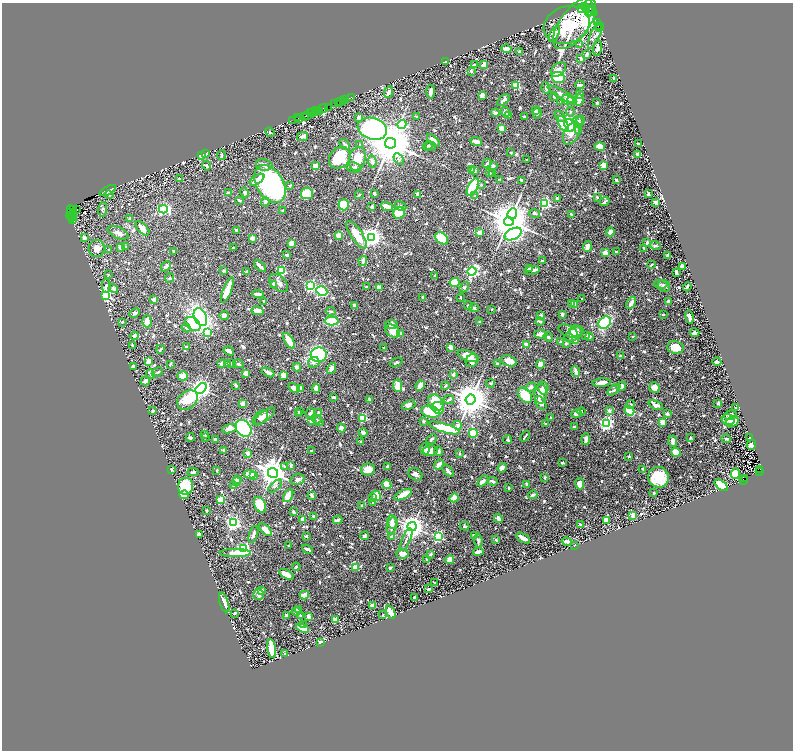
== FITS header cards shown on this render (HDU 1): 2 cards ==
NAXIS1  =                 1582
NAXIS2  =                 1496

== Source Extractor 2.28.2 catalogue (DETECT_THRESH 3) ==
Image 1582 x 1496 px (HDU 1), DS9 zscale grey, zoomed out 1/2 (1 PNG px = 2 x 2 image px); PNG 795 x 752 px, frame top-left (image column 2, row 1495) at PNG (2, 3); each listed source drawn as its Kron ellipse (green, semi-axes under 4 px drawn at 4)
Background 0.728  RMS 0.016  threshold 0.0481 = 3 sigma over >= 5 px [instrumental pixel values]
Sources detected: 1038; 60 cannot appear on this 1/2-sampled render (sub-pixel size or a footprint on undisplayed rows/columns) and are neither listed nor drawn; of the other 978, the 500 brightest by FLUX_AUTO listed and drawn (478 fainter detections omitted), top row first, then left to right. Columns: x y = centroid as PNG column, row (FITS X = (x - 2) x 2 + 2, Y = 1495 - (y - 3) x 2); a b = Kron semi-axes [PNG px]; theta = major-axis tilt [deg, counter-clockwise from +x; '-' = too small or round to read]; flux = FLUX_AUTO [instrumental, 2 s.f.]
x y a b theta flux
584 7 3 1 - 120
582 8 2 1 - 880
586 8 2 2 - 470
589 8 9 3 -89 820
591 9 2 2 - 520
591 12 6 4 -20 320
597 22 3 1 - 84
575 23 30 14 53 240
567 25 23 18 19 570
600 25 3 2 - 170
600 27 3 2 - 110
554 34 8 3 63 20
595 36 14 4 66 16
580 44 4 4 - 4.2
597 48 8 3 85 13
507 49 5 3 - 35
519 51 2 2 - 4.8
587 54 4 2 - 12
581 58 3 3 - 12
445 61 2 2 - 12
474 65 4 3 - 4.4
483 65 4 3 - 16
558 70 8 5 42 16
471 71 3 2 - 6.4
558 78 7 5 -22 110
613 78 2 2 - 6.6
580 85 5 2 - 15
516 86 3 3 - 130
546 88 5 3 - 7.9
389 92 6 3 65 14
431 92 7 3 89 20
562 94 16 3 -29 27
579 94 3 2 - 4.9
482 95 3 3 - 16
351 97 2 1 - 88
554 97 4 3 - 5.4
344 100 3 1 - 67
503 100 7 3 39 17
567 100 6 4 -17 32
579 100 6 4 85 43
572 101 5 4 - 21
339 102 2 1 - 170
340 102 3 2 - 90
344 102 3 1 - 36
561 102 3 3 - 3.9
597 103 3 2 - 7
335 104 2 1 - 70
328 108 3 1 - 93
323 109 5 3 - 370
315 111 2 1 - 200
319 111 2 1 - 66
535 111 4 3 - 7.2
312 112 3 1 - 170
318 112 4 2 - 400
505 112 5 3 - 21
570 112 5 4 - 5.8
311 113 3 1 - 110
316 113 2 1 - 62
495 113 4 2 - 20
537 113 6 3 87 4.7
308 115 3 3 - 350
509 115 3 2 - 6.5
305 116 3 1 - 49
416 116 2 2 - 7.8
560 116 6 4 -43 8.4
359 117 2 2 - 24
524 117 3 2 - 6.4
298 118 2 1 - 72
299 119 2 1 - 71
292 120 3 2 - 89
579 120 6 3 14 5
579 122 5 4 - 4.9
563 124 9 4 -63 60
402 125 5 4 - 330
569 125 7 5 -70 200
502 128 2 2 - 68
372 129 15 10 -17 940
579 130 3 3 - 5.5
270 132 5 3 - 3.9
571 133 12 7 62 30
302 137 5 4 - 14
433 140 7 3 -41 24
476 141 6 3 -22 18
390 143 5 5 - 17000
345 144 6 4 -48 7.7
638 144 3 2 - 7.5
360 145 4 3 - 4.6
428 146 5 2 - 4.1
431 146 5 3 - 6.2
600 146 5 4 - 25
205 153 3 3 - 7.9
511 153 2 2 - 10
638 154 4 2 - 11
222 155 5 3 - 6.6
202 156 3 2 - 130
340 158 12 9 47 140
357 159 12 8 76 49
399 159 6 4 -56 7.5
526 160 2 2 - 4.6
372 162 6 4 -82 12
487 163 5 3 - 6.9
264 165 8 5 -12 11
604 165 4 4 - 23
207 166 5 4 - 4.2
315 166 3 2 - 33
493 166 2 2 - 27
354 167 7 5 -14 9.3
472 169 3 3 - 4.7
474 171 4 2 - 11
489 173 3 2 - 5
493 174 3 2 - 4.6
179 179 4 3 - 5
500 179 4 2 - 3.9
257 180 8 3 34 26
522 180 3 2 - 9
616 180 3 3 - 5.6
270 184 21 13 -58 590
290 185 2 2 - 10
481 185 2 2 - 5.4
473 187 10 4 63 190
108 191 9 4 28 15
229 192 4 2 - 9.3
245 193 5 4 - 8.2
307 193 6 6 - 110
374 193 2 2 - 8.4
418 194 2 2 - 50
648 194 3 2 - 8.4
109 195 4 3 - 6
359 195 4 2 - 3.8
475 196 3 3 - 3.9
597 197 3 2 - 4.5
557 199 3 2 - 10
239 200 3 2 - 6.7
265 202 5 3 - 9.1
605 202 5 2 - 7
656 202 3 3 - 13
545 203 3 3 - 380
344 205 5 5 - 140
387 206 6 3 -18 26
400 206 6 3 -29 5
372 207 3 2 - 11
73 209 3 1 - 71
103 209 7 4 87 7.1
163 209 4 3 - 560
76 210 4 2 - 340
283 210 3 2 - 9.6
72 211 7 2 -58 150
70 213 2 1 - 49
74 213 2 2 - 160
399 213 6 5 - 89
535 213 5 3 - 4.1
512 214 6 4 68 320
571 214 2 2 - 14
72 215 3 1 - 110
71 217 5 2 - 130
130 218 4 3 - 5.1
72 219 3 1 - 75
509 221 5 4 - 12000
142 228 9 4 -48 27
237 231 4 3 - 10
610 232 4 4 - 16
118 233 11 5 -25 15
479 233 4 3 - 29
513 234 9 5 25 920
339 235 4 3 - 23
357 235 16 5 -56 64
85 237 4 3 - 9.3
371 237 4 4 - 2100
252 238 4 3 - 19
442 238 7 5 -35 130
292 243 2 2 - 90
647 243 2 2 - 30
587 246 5 3 - 24
655 246 5 3 - 5
125 247 3 3 - 4.6
120 248 2 2 - 21
233 248 2 2 - 4.1
644 248 4 2 - 5.5
97 249 8 8 - 24
109 249 3 2 - 5.6
173 251 3 2 - 4.2
616 252 4 2 - 4.6
605 253 3 2 - 80
287 255 4 2 - 5.6
668 255 2 2 - 5.2
363 261 5 3 - 9.3
542 261 3 2 - 7.3
651 265 3 2 - 4
166 266 5 4 - 11
260 266 7 2 -43 16
682 266 3 3 - 27
529 268 3 2 - 4.5
532 270 8 3 9 14
224 271 4 3 - 6.5
281 271 3 3 - 250
472 271 4 3 - 690
246 272 2 2 - 5.4
676 272 4 2 - 10
108 275 3 2 - 4.4
435 275 3 2 - 5
170 278 5 4 - 4.7
454 282 5 4 - 110
279 283 11 7 -43 14
661 284 7 3 -1 5.3
274 285 3 3 - 18
106 286 7 3 89 7.6
311 286 3 3 - 570
664 286 6 5 - 11
366 287 3 2 - 5.9
379 287 4 3 - 17
464 287 5 4 - 5.2
687 287 4 2 - 5.9
113 289 5 4 - 9
227 290 13 3 69 66
322 291 6 5 - 220
258 294 6 2 -5 15
106 296 3 3 - 550
423 297 2 2 - 12
461 298 4 2 - 4.3
581 299 2 2 - 5.7
154 300 2 2 - 46
263 301 2 2 - 6
668 302 3 2 - 16
572 303 2 2 - 22
631 303 7 3 58 17
574 305 3 3 - 16
355 306 4 3 - 9.9
468 306 4 4 - 5.4
474 308 5 3 - 9.9
492 309 2 2 - 8.3
257 311 6 4 -12 21
330 311 5 3 - 5
135 313 5 4 - 5.8
562 314 4 3 - 7.3
224 315 4 3 - 17
663 315 3 2 - 6.3
541 316 2 2 - 32
200 317 9 6 -65 500
689 317 7 2 -78 22
147 321 6 4 -89 36
332 321 7 4 1 100
480 321 2 2 - 4
540 321 5 3 - 9.8
122 322 3 3 - 3.9
605 323 7 5 42 180
193 324 8 6 -40 180
391 324 6 4 10 16
186 328 5 3 - 6
393 331 8 6 -30 41
568 331 10 5 -22 13
576 331 6 6 - 17
208 332 3 3 - 130
400 333 3 2 - 14
695 333 4 3 - 7.6
541 334 7 4 -3 21
574 334 10 6 32 32
586 335 4 3 - 4.3
134 336 4 3 - 9.9
633 336 2 2 - 4.4
548 337 5 3 - 6.3
589 337 4 4 - 6
289 341 9 4 -58 62
576 341 3 3 - 24
560 342 3 2 - 7.1
566 343 4 3 - 5.3
132 345 4 3 - 4.3
526 345 2 2 - 56
187 347 3 2 - 4.2
451 347 3 2 - 19
675 347 8 6 -8 53
384 348 3 2 - 3.9
160 349 4 2 - 5.1
229 351 5 3 - 14
319 355 8 7 - 230
467 356 10 5 -22 49
620 356 3 2 - 5.2
472 360 7 5 50 15
148 361 3 3 - 25
509 361 8 5 -17 37
314 362 6 5 - 11
717 362 4 2 - 13
227 363 3 2 - 14
231 363 2 2 - 4.4
396 363 6 3 24 5.1
170 364 4 2 - 4.7
222 364 4 3 - 20
238 364 5 3 - 4.1
497 364 3 3 - 6.2
540 364 4 4 - 33
133 366 3 2 - 11
297 367 4 3 - 12
331 368 6 3 57 23
575 371 5 3 - 13
157 372 6 2 30 4.5
268 372 7 3 -26 15
246 373 4 4 - 15
150 374 5 3 - 8.2
453 374 2 2 - 21
283 375 4 3 - 34
183 376 5 4 - 45
145 381 4 3 - 13
490 383 4 4 - 4.6
601 383 9 4 4 19
236 385 4 3 - 6.9
398 386 6 4 -87 41
420 386 5 4 - 24
445 386 4 3 - 7.1
621 386 5 4 - 19
531 387 5 3 - 13
654 387 5 5 - 21
294 388 6 4 -28 25
300 388 4 4 - 24
316 388 4 3 - 34
543 388 6 5 - 35
201 389 6 4 43 1900
614 390 7 3 40 9.4
541 394 9 6 87 27
525 395 8 6 -49 120
334 397 2 2 - 11
449 399 5 3 - 7.5
188 400 11 8 40 95
369 400 3 2 - 12
471 400 5 5 - 7900
436 403 8 7 - 140
541 403 8 4 -56 21
718 403 2 2 - 23
243 404 2 2 - 53
630 404 4 4 - 4.6
409 405 7 4 22 15
656 405 8 4 -21 18
438 408 6 5 - 30
736 408 3 2 - 3.8
153 411 3 3 - 5.2
582 411 4 3 - 5.1
609 411 4 3 - 9.1
629 411 5 4 - 62
299 412 3 2 - 6.9
431 412 9 5 -11 140
298 413 3 2 - 6.5
310 413 5 3 - 9.7
318 413 3 3 - 7.4
576 414 5 3 - 15
667 414 2 2 - 21
730 415 6 4 10 28
265 416 12 5 37 17
260 418 9 5 45 11
363 418 4 3 - 120
551 418 2 2 - 7.8
316 419 5 3 - 4
728 419 6 5 - 17
312 421 2 2 - 36
318 421 5 3 - 4.1
423 421 3 3 - 4.8
662 422 4 3 - 34
732 422 7 5 32 35
545 424 2 2 - 7.2
606 424 4 3 - 730
458 425 4 4 - 10
574 426 3 2 - 4.7
243 428 9 7 -51 820
341 428 4 4 - 11
444 428 16 4 -18 160
229 429 8 4 15 22
363 433 4 3 - 11
473 433 4 4 - 55
205 434 4 3 - 6.6
525 436 6 3 48 4.9
190 437 4 3 - 6.2
205 437 3 2 - 4
690 438 3 2 - 5.8
749 438 3 2 - 5.9
215 439 3 2 - 9.7
431 439 6 3 44 4.7
586 439 6 3 87 12
726 439 4 3 - 7.1
507 440 4 3 - 6.3
673 441 5 3 - 13
360 442 2 2 - 4.7
751 445 5 3 - 20
425 449 5 4 - 30
224 451 3 3 - 6.5
311 451 2 2 - 4.8
430 451 7 5 9 30
438 451 4 3 - 13
676 452 5 4 - 37
248 453 2 2 - 46
460 454 4 3 - 4.3
629 456 2 2 - 5
563 463 3 2 - 4.1
439 464 5 3 - 22
291 465 4 3 - 6.8
284 466 4 3 - 4.6
388 466 3 2 - 11
502 468 5 4 - 11
368 469 7 6 - 36
643 469 2 2 - 7.7
760 469 2 1 - 29
171 470 3 2 - 8.5
217 471 3 2 - 5.5
448 471 7 2 -50 14
759 471 3 1 - 44
193 472 5 3 - 5
273 473 5 5 - 4500
250 474 6 3 -5 45
415 474 7 5 -33 12
735 474 5 4 - 120
254 476 3 3 - 5.9
545 477 3 3 - 4.3
658 477 10 10 - 130
744 478 3 1 - 86
237 479 4 2 - 12
297 479 7 5 17 15
744 480 3 1 - 160
483 481 6 4 46 8.4
493 481 5 2 - 10
236 482 4 3 - 27
527 484 3 2 - 10
580 484 6 4 -79 32
387 485 5 4 - 49
721 485 8 4 -38 110
186 486 8 7 - 150
234 486 3 3 - 5.4
275 486 8 3 42 7.8
509 488 3 2 - 5
654 493 2 2 - 7.6
184 495 5 3 - 22
312 495 4 2 - 12
403 495 9 3 27 55
533 495 5 3 - 11
288 496 7 4 61 51
376 496 5 4 - 48
373 498 3 3 - 7.3
454 498 5 4 - 26
221 499 3 3 - 170
372 503 3 2 - 4.2
260 505 8 5 -65 100
362 505 3 3 - 5.3
207 511 3 2 - 7.6
293 512 4 3 - 9.1
633 516 4 3 - 25
314 517 2 2 - 25
498 518 5 3 - 13
303 519 4 3 - 26
338 520 5 3 - 12
606 520 4 3 - 33
392 522 7 5 -80 17
233 523 3 3 - 960
581 525 4 3 - 5.5
392 526 9 5 79 20
465 526 5 3 - 6
412 527 4 4 - 3500
265 530 8 3 -45 51
199 534 3 3 - 25
253 534 9 3 72 15
306 536 2 2 - 6.5
365 536 4 3 - 12
438 536 3 3 - 460
474 536 4 3 - 10
392 537 3 3 - 16
523 538 7 3 -31 32
406 540 12 3 66 8.7
496 540 3 2 - 6.3
478 541 7 4 -85 7
567 542 5 3 - 17
289 545 2 2 - 4.4
574 546 2 2 - 14
244 549 3 3 - 790
307 549 6 2 -23 13
478 552 5 3 - 14
235 553 15 3 0 50
402 554 6 5 - 30
431 554 3 2 - 5.3
427 559 3 2 - 6.1
450 559 4 3 - 31
296 567 4 3 - 4.9
355 567 4 3 - 26
390 568 3 2 - 5.5
286 574 8 4 -31 53
435 583 3 2 - 7.4
429 589 3 2 - 8.4
261 591 3 3 - 21
259 595 5 5 - 10
304 595 4 3 - 41
414 598 2 2 - 34
224 602 10 3 -71 24
373 605 4 2 - 12
298 610 4 3 - 7.3
296 612 4 3 - 6.4
391 612 7 3 -67 35
235 613 4 2 - 4.8
286 615 3 3 - 5.9
383 615 3 2 - 5
301 616 4 3 - 4.1
308 616 3 3 - 16
336 620 3 2 - 97
303 625 3 3 - 4.5
302 628 7 3 -20 38
321 642 3 2 - 21
272 649 9 3 -83 92
284 653 4 2 - 4.8
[478 fainter detections neither listed nor drawn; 60 sub-pixel or undisplayed-footprint detections neither listed nor drawn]